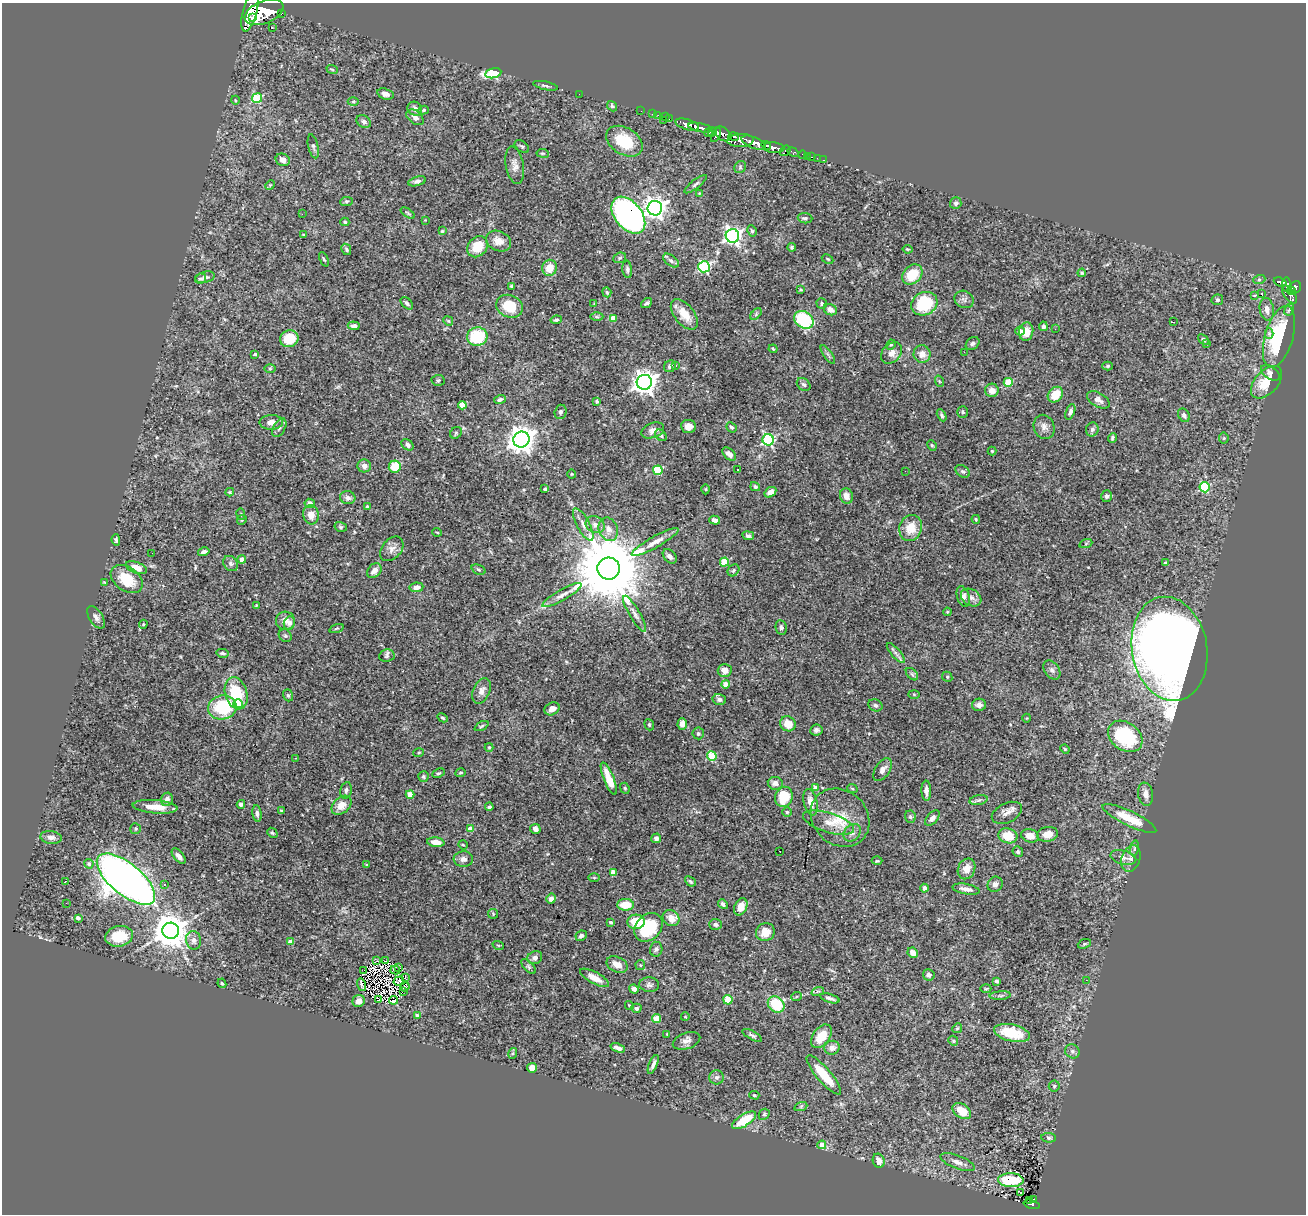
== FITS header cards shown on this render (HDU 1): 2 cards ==
NAXIS1  =                 1304
NAXIS2  =                 1212

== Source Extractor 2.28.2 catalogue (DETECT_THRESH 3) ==
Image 1304 x 1212 px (HDU 1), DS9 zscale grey, 1 PNG px = 1 image px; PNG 1308 x 1216 px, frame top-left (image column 1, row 1212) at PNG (2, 3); each listed source drawn as its Kron ellipse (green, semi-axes under 4 px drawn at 4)
Background 1.7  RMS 0.04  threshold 0.119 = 3 sigma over >= 5 px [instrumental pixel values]
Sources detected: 415; all 415 listed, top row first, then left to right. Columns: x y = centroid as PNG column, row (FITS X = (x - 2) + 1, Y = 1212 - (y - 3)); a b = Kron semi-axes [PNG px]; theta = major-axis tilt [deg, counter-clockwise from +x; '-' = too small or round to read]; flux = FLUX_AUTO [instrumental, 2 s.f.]
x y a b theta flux
250 11 21 7 75 12000
264 12 20 11 22 17000
281 13 3 3 - 220
252 18 4 3 - 2200
272 28 3 2 - 4.5
332 69 6 3 -20 2.8
493 73 8 5 11 190
545 86 12 4 -12 5.8
385 94 8 5 -16 11
579 94 2 2 - 2.1
257 98 5 5 - 110
235 100 4 3 - 2.5
353 101 5 3 - 3.3
612 106 5 4 - 6.1
415 109 8 6 -37 12
424 110 5 4 - 4.3
641 111 2 2 - 26
652 114 2 2 - 25
658 115 2 2 - 21
415 117 10 6 -39 10
665 117 2 2 - 33
669 119 3 2 - 50
663 120 2 2 - 50
364 122 8 6 -32 9.4
687 125 12 5 -17 4700
700 128 12 4 -12 4100
712 132 4 3 - 740
708 133 4 3 - 690
723 134 9 6 -38 2000
716 135 7 3 62 1400
734 136 5 3 - 1200
740 140 13 6 3 3600
624 141 20 13 -32 100
754 143 13 5 -23 8100
766 145 5 3 - 1400
313 146 12 5 -77 7.6
522 146 8 5 -36 4.7
774 148 10 5 -5 3900
785 151 6 4 36 690
793 152 6 4 -29 420
543 153 6 3 -8 2.8
803 155 4 3 - 92
807 156 2 2 - 17
812 157 2 2 - 26
817 158 2 2 - 14
283 160 7 6 - 14
824 160 3 2 - 31
515 165 19 9 -80 19
740 167 6 5 - 4.9
417 181 9 4 16 7.2
695 184 13 4 38 6.6
270 185 5 4 - 2.8
699 193 4 4 - 2.2
346 201 6 4 6 4.1
956 203 6 5 - 7.4
655 208 7 7 - 1500
408 213 8 3 -34 3.2
302 214 2 2 - 61
628 215 21 13 -51 960
805 218 7 5 -5 6.6
425 220 2 2 - 1.9
345 222 4 3 - 4
442 231 4 4 - 2.9
752 231 6 4 -62 4
304 235 3 3 - 3.6
732 236 7 6 - 930
498 241 13 10 -23 25
477 247 11 9 48 51
792 247 4 4 - 4
346 249 6 4 -62 4.5
907 249 5 3 - 2.6
620 258 6 5 - 4.6
324 259 8 3 -65 3.3
828 259 6 4 -28 3.7
671 261 9 5 -37 7.1
704 267 6 5 - 290
549 268 8 7 - 33
627 269 8 5 -84 6.7
1082 273 4 3 - 3.1
912 274 11 8 44 65
205 277 10 5 14 9.4
201 279 5 5 - 5.2
1259 280 6 4 19 3.3
1280 282 7 4 -22 670
1287 285 7 3 -88 650
512 286 4 4 - 5.1
1295 287 6 5 - 1300
801 290 3 3 - 3.4
1291 291 4 3 - 420
607 292 5 4 - 3.2
1262 293 4 2 - 4.1
1290 294 10 5 -56 1100
1255 295 3 3 - 7.4
964 299 10 8 -28 9.9
1217 300 6 5 - 4.6
407 303 7 4 -45 6.5
594 303 3 2 - 1.6
647 303 6 4 39 5
822 304 5 5 - 4.9
924 304 13 11 28 160
510 306 14 11 -24 74
1267 309 11 7 -79 15
830 310 7 5 -27 17
1289 310 6 4 61 4
684 314 18 10 -51 42
756 314 7 4 47 3.8
597 317 6 4 0 3.4
613 318 4 4 - 30
556 320 5 3 - 4.3
804 320 10 8 -34 190
448 321 5 4 - 3.1
1173 322 3 2 - 2.4
354 326 6 4 -5 7.5
1043 326 5 4 - 6.4
1055 329 3 2 - 3.9
1020 331 4 4 - 24
1026 332 9 7 77 30
1269 333 5 4 - 7
477 337 10 9 - 130
1279 337 32 14 74 210
289 339 9 8 - 67
1204 340 6 4 -40 7.7
973 343 7 6 - 6.5
1206 343 3 2 - 3.3
891 345 5 4 - 3.7
773 349 4 3 - 3.2
964 352 2 2 - 6.4
891 353 12 9 46 18
255 354 4 3 - 4.7
828 354 11 3 -55 4.9
922 354 9 8 - 21
670 366 6 5 - 8.5
675 366 3 3 - 5.3
1108 366 5 4 - 3.1
270 369 6 4 1 3.6
1270 373 10 6 -34 9.1
438 380 6 5 - 4.3
939 381 6 3 -71 3.1
644 382 7 7 - 2100
1008 382 4 4 - 100
1266 382 19 11 48 59
804 385 7 5 -43 6.5
992 390 7 6 - 20
1055 395 8 6 47 47
500 399 6 4 18 7.5
1098 400 12 7 -29 12
597 401 4 3 - 4
462 405 4 4 - 43
561 412 7 6 - 6.5
963 412 6 5 - 3.7
1070 412 8 4 68 7.6
942 415 6 4 -61 5.8
1184 415 7 5 -57 6.8
271 422 12 7 2 19
689 426 7 6 - 18
731 427 5 4 - 4.6
1044 427 12 10 -68 15
279 428 10 6 61 8.2
1092 429 7 6 - 6.6
653 430 12 7 21 16
456 433 6 5 - 3.6
661 435 6 5 - 5.4
1112 438 5 3 - 4.4
1224 438 5 5 - 3.8
521 439 8 8 - 2800
768 440 6 5 - 350
407 445 6 5 - 6.9
932 445 5 4 - 3.9
992 451 4 4 - 3.2
729 454 8 5 -42 11
364 466 7 6 - 12
395 467 6 6 - 59
737 469 2 2 - 1.9
658 470 5 4 - 140
905 471 2 2 - 5
963 471 8 5 -36 6.4
572 474 4 4 - 2.7
755 487 5 4 - 6.1
1204 487 5 5 - 160
545 489 4 3 - 6
706 489 5 3 - 2.6
230 492 4 4 - 2.6
770 492 6 4 33 19
846 496 8 6 -74 18
1106 496 6 5 - 5.6
348 498 8 6 -13 11
310 503 5 4 - 11
367 506 3 3 - 2.8
241 514 5 3 - 2.9
311 515 9 8 - 23
976 519 4 3 - 2.6
242 520 5 4 - 3.5
715 520 5 4 - 12
583 524 18 6 -62 18
595 525 10 8 -29 15
341 527 6 5 - 4.4
911 528 13 11 68 46
608 529 12 9 -67 21
437 532 5 3 - 2.1
748 536 6 4 -10 6.8
116 540 6 4 -84 5.1
655 542 26 5 29 24
1086 543 7 4 20 3.8
392 549 14 9 49 17
204 552 6 3 15 6.6
152 553 3 2 - 3.9
670 556 8 5 -47 8.8
242 560 4 4 - 24
724 562 4 4 - 100
231 563 8 6 -48 8.2
1165 563 4 4 - 3
136 568 11 5 -21 28
609 569 11 11 - 37000
478 570 7 4 -23 4.4
733 570 6 5 - 5
374 571 8 6 48 17
127 579 18 12 -36 72
104 582 4 3 - 2.9
416 587 7 5 8 15
562 595 22 5 30 19
963 596 11 6 -73 12
971 597 11 8 -31 13
256 605 4 4 - 2.5
947 612 4 3 - 2.2
635 614 21 5 -59 15
96 617 13 6 -57 11
285 621 9 9 - 19
289 623 7 5 67 8.9
143 624 4 4 - 3.3
781 627 7 5 -81 6.4
336 628 7 3 19 3.3
285 636 7 6 - 5.2
1169 649 52 37 -80 4500
222 653 6 3 -13 4.9
896 653 12 4 -49 9.1
387 656 8 6 9 6.4
725 670 7 6 - 15
1052 670 10 7 -52 9.7
912 674 7 4 -45 5.5
947 677 5 4 - 3.5
726 684 4 4 - 40
482 691 13 8 67 17
236 693 16 10 -73 130
914 694 6 4 -2 2.8
288 695 6 4 -71 4.8
719 699 6 5 - 8
238 704 4 4 - 57
875 705 7 6 - 6.3
979 705 7 6 - 11
222 707 14 12 10 140
552 709 8 6 29 15
442 718 5 4 - 3.9
1027 718 4 3 - 1.9
682 724 6 4 89 17
788 724 8 7 - 33
649 725 6 4 -69 3.8
482 726 7 3 27 3.3
816 730 6 5 - 8.4
698 733 6 5 - 6
1125 736 19 13 -36 210
489 747 4 4 - 2.9
1065 749 5 4 - 3
419 753 5 3 - 2.7
712 756 5 5 - 120
295 758 3 2 - 2.3
882 770 13 7 57 14
439 773 6 3 25 4
461 773 5 3 - 3.1
423 776 5 5 - 4.5
609 779 17 5 -68 43
775 783 7 6 - 13
625 788 6 4 -68 4.1
816 788 4 4 - 28
852 788 5 3 - 3.1
346 790 8 5 79 7.2
926 791 10 4 -89 13
410 794 4 4 - 49
1146 794 11 7 -81 15
784 797 10 9 - 67
167 799 7 6 - 12
978 800 9 4 10 6.2
810 802 13 6 -76 29
241 804 4 4 - 7.5
341 805 11 8 40 31
155 807 22 6 -5 39
489 807 4 3 - 6.1
281 811 3 3 - 6.7
787 812 5 5 - 3.3
257 813 8 4 -82 7.5
1007 813 16 9 26 19
910 817 6 5 - 4.6
840 818 31 27 -44 95
932 818 9 5 49 10
1129 818 29 7 -25 69
829 823 26 9 -17 37
136 829 5 5 - 3.9
470 829 4 4 - 43
535 829 5 5 - 12
272 833 5 4 - 3.8
852 833 10 7 46 12
1047 834 10 7 10 27
1008 836 9 7 -15 52
1030 836 9 6 -18 24
51 837 11 6 -7 11
656 838 5 4 - 7
436 842 9 4 -7 24
463 845 5 4 - 3.3
1134 848 8 4 81 5.2
780 851 3 2 - 3.5
1018 852 5 5 - 5.2
179 856 9 5 -50 13
1123 857 13 7 -15 13
463 859 9 8 - 12
1131 859 13 9 71 19
877 861 5 3 - 2.5
89 864 5 4 - 5.7
367 865 4 3 - 2.5
967 869 11 8 66 27
613 872 4 4 - 46
594 878 6 4 -1 2.8
126 879 35 16 -39 2700
66 881 3 3 - 5.6
690 881 6 4 -40 4.4
165 884 3 3 - 5.2
995 884 8 7 - 10
924 888 4 4 - 13
966 889 13 5 -10 18
551 899 5 4 - 13
66 903 2 2 - 11
723 904 5 4 - 8.4
625 905 8 5 0 50
741 907 9 6 65 27
493 914 5 5 - 3.1
78 918 4 3 - 10
671 918 9 7 -41 25
610 922 3 3 - 4.4
636 922 8 7 - 68
716 924 6 5 - 7.3
648 927 16 12 46 140
171 931 8 8 - 6200
765 932 9 9 - 37
119 936 14 10 10 72
581 936 6 5 - 7.1
194 940 9 7 -80 12
290 942 4 4 - 25
1084 944 7 4 21 4.2
498 945 6 3 -18 2.4
656 949 7 6 - 6.6
913 953 5 5 - 19
535 958 7 6 - 11
376 961 4 2 - 0.49
385 961 3 2 - 2.6
617 965 11 7 -25 24
640 965 5 5 - 3.2
528 966 9 4 -46 5.4
399 968 3 2 - 3.5
395 970 5 2 - 1.9
364 971 2 2 - 4.4
929 975 6 5 - 8.1
405 978 4 3 - 2.6
594 978 16 5 -28 26
1086 980 2 2 - 9.1
399 981 5 2 - 1.2
996 981 3 3 - 7.4
222 983 5 4 - 3.1
362 985 6 2 -73 2.7
649 985 10 7 -4 8.5
405 987 5 3 - 1.9
634 989 5 4 - 12
986 989 5 3 - 2.6
818 991 6 4 18 3.9
404 992 3 2 - 1.8
1000 996 10 4 5 6.1
796 997 5 3 - 3
830 998 10 3 -17 8.3
379 999 3 2 - 260
393 1000 4 3 - 69
728 1000 5 4 - 68
359 1001 6 6 - 18
776 1004 9 7 -42 110
629 1005 4 3 - 2.7
636 1008 5 4 - 6.2
417 1016 4 3 - 7.4
685 1017 4 3 - 1.7
657 1018 4 4 - 75
957 1028 5 4 - 3.4
1012 1033 18 8 -12 90
667 1034 3 2 - 2.1
752 1035 11 4 -28 5.7
821 1036 13 8 53 46
687 1041 14 8 19 15
953 1041 5 4 - 3.4
618 1048 7 4 -20 11
832 1048 8 7 - 15
1072 1051 7 6 - 7.1
513 1053 5 3 - 3.2
653 1064 10 4 67 10
532 1068 5 5 - 28
824 1075 25 7 -49 72
716 1077 7 7 - 9.3
1054 1086 5 5 - 4.7
754 1095 5 3 - 3.3
801 1106 6 4 19 4.4
962 1111 10 7 -35 41
764 1114 6 5 - 3.9
744 1120 14 6 32 69
1049 1138 7 4 -4 4.5
822 1145 4 4 - 26
879 1161 7 6 - 19
958 1162 18 6 -21 17
1011 1180 13 7 -1 94
1020 1192 3 3 - 7.9
1034 1199 3 2 - 32
1030 1201 4 2 - 45
1032 1204 8 4 -14 240